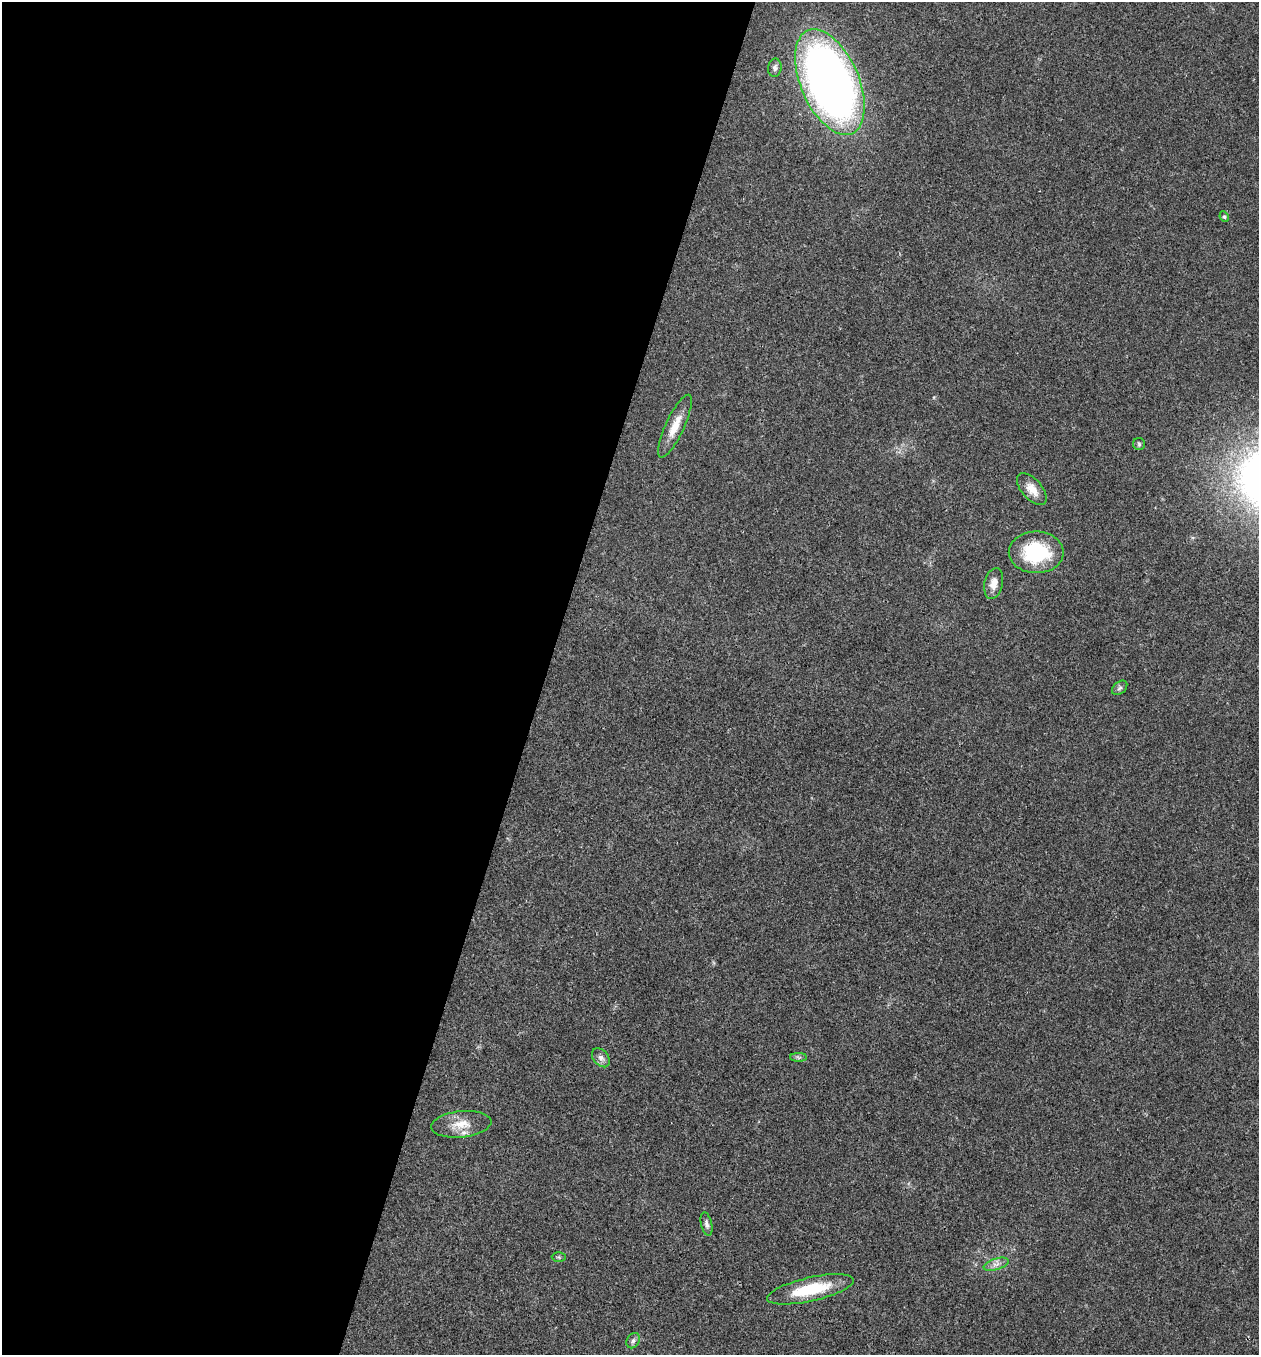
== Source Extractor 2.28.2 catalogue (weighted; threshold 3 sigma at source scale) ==
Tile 5 of 4 x 4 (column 1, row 2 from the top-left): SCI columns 268-1524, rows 2707-4059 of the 5432 x 5417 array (HDU 1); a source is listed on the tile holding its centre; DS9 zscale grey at full resolution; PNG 1261 x 1357 px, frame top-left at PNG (2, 2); each listed source drawn as its Kron ellipse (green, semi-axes under 4 px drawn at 4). Shown black and unused: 43% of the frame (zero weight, under 3 of 4 exposures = <1% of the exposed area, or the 3 px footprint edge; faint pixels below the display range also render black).
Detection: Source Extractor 2.28.2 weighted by HDU 2 'WHT'; one run over the whole footprint, this tile lists its part. Background 0.0212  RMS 0.004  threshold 0.0179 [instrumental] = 3 sigma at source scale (4.5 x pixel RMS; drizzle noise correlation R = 1.50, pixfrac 1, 0.05/0.05 arcsec/px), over >= 5 px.
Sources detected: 17; all 17 listed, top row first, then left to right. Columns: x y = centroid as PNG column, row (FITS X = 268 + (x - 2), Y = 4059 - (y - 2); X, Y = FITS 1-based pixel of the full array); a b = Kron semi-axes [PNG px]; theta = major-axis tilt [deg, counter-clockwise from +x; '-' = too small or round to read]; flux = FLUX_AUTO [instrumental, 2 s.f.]
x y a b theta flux
775 68 9 7 82 1.4
830 82 56 29 -67 300
1224 217 5 4 - 0.53
675 426 34 9 65 6.7
1139 444 6 6 - 0.71
1032 489 19 10 -49 4.5
1036 552 27 21 0 26
994 584 15 9 77 3.3
1120 688 9 6 40 0.99
798 1057 8 4 0 0.76
601 1058 11 7 -49 1.9
461 1124 30 13 6 7.2
706 1224 12 5 -77 1.3
559 1257 7 4 0 0.62
996 1264 13 5 17 2
810 1289 44 12 13 19
633 1341 8 6 58 1.1